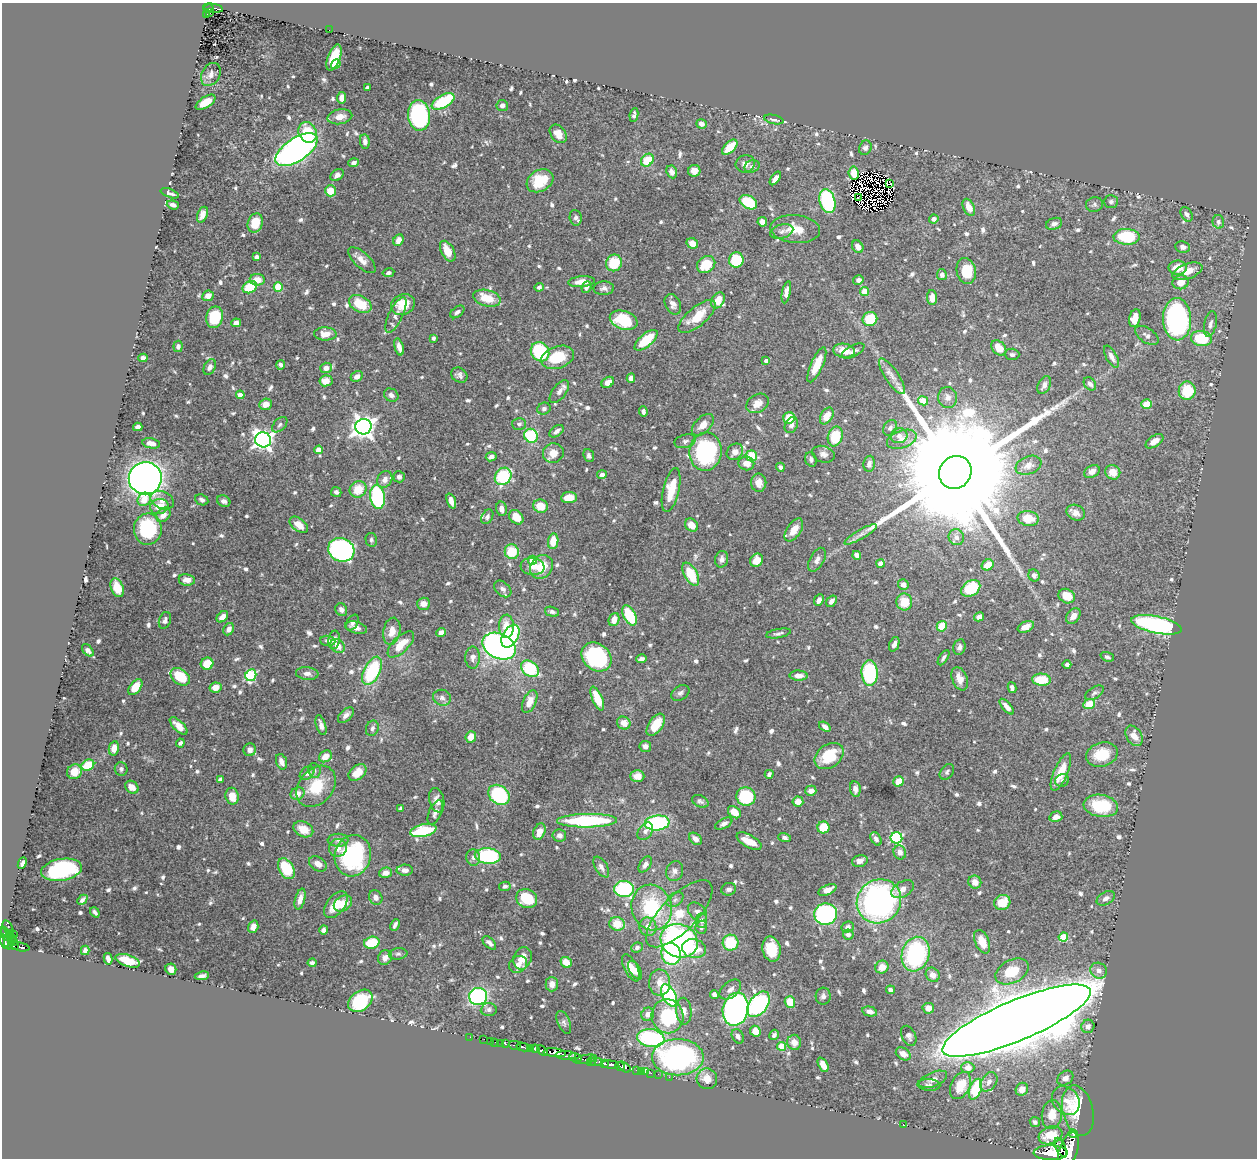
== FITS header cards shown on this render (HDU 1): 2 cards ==
NAXIS1  =                 1255
NAXIS2  =                 1156

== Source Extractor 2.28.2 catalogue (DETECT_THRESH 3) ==
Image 1255 x 1156 px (HDU 1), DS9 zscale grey, 1 PNG px = 1 image px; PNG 1259 x 1160 px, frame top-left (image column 1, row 1156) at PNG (2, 3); each listed source drawn as its Kron ellipse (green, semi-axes under 4 px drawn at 4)
Background 0.919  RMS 0.014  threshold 0.0416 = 3 sigma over >= 5 px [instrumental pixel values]
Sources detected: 833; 10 with non-positive FLUX_AUTO (blend fragments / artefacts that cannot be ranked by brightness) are neither listed nor drawn; of the other 823, the 500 brightest by FLUX_AUTO listed and drawn (323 fainter detections omitted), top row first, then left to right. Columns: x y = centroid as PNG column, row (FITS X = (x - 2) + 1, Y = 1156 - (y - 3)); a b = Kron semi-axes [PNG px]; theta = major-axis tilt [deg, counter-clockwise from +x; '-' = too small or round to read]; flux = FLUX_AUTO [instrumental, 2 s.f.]
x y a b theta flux
213 8 10 3 -8 51
209 9 5 4 - 48
210 13 3 3 - 6.2
206 14 3 2 - 9.9
329 30 2 2 - 3.9
334 58 14 6 70 38
336 64 5 4 - 4.5
211 74 12 9 60 5.8
367 88 4 3 - 4.6
342 98 6 4 83 8.4
443 101 12 6 29 53
206 102 11 5 33 17
502 105 6 5 - 4.6
419 115 15 11 -83 180
634 115 7 4 81 2.7
340 117 12 7 11 9.5
774 120 10 4 -13 3.1
701 124 5 4 - 4.5
308 132 11 8 -61 32
558 134 10 7 -52 8.7
365 141 7 5 -83 4.9
730 147 9 5 44 21
865 148 7 6 - 2.8
296 150 24 11 34 400
647 160 7 5 43 26
354 163 5 4 - 4
745 164 10 8 25 5.4
752 166 8 6 19 3.4
694 171 6 6 - 6.8
672 172 6 5 - 4
854 173 6 5 - 9.4
337 175 7 5 36 3.2
775 178 8 4 54 6
540 181 14 10 31 31
890 183 3 2 - 4.9
330 191 5 5 - 16
170 193 9 4 -20 3
858 197 4 2 - 3
827 201 12 7 -74 110
748 202 9 6 -29 41
1111 202 7 6 - 2.9
1094 204 8 7 - 2.7
173 205 6 4 -19 3.5
969 207 9 5 -63 9.9
1187 214 8 5 -61 3.3
202 215 8 5 67 5.9
576 218 8 6 -82 2.6
934 219 5 4 - 3.6
762 222 5 4 - 11
1218 222 7 5 -75 2.8
255 223 10 7 69 23
1054 224 8 5 19 3.7
795 229 25 14 -5 19
782 232 12 6 17 3.9
1126 237 13 8 -1 50
398 240 6 5 - 6.5
692 243 6 5 - 8.4
858 247 7 5 -58 6.9
1183 247 7 6 - 4.1
448 251 11 6 -62 15
256 257 4 4 - 4.1
362 260 17 7 -42 7.5
736 260 8 7 - 39
614 263 8 8 - 29
706 265 10 8 34 26
1178 268 9 7 0 15
966 271 13 9 -77 31
1187 271 16 7 20 13
388 273 6 4 11 2.5
942 275 5 5 - 3.7
257 280 7 5 -8 10
858 280 5 4 - 3.7
582 282 13 5 5 12
1180 282 8 7 - 9.6
250 287 8 5 29 37
278 287 4 4 - 42
539 287 4 4 - 3.3
586 287 6 4 66 3.7
604 288 10 7 2 4
786 292 11 4 79 5.4
865 292 4 4 - 27
208 296 6 5 - 6.7
487 298 14 8 -13 22
932 298 7 5 -86 9.7
718 300 8 6 58 13
360 304 12 8 -28 26
673 304 11 7 -65 5.5
403 305 12 10 21 18
457 312 8 5 38 3.3
396 315 19 7 64 7
215 317 11 8 78 48
697 317 23 9 40 25
1135 318 9 5 76 13
870 319 7 7 - 34
1177 319 21 14 -87 190
624 320 14 9 -18 41
236 323 5 4 - 5.7
1210 324 13 6 78 4.2
325 334 11 6 -1 10
1147 335 13 7 -34 4.2
433 338 4 3 - 2.6
1201 339 10 7 -10 52
646 340 14 6 40 33
178 346 6 4 83 3.5
399 347 9 4 -76 5.8
999 348 9 6 -46 15
844 351 11 7 -8 11
853 351 12 5 28 3.9
540 352 10 8 -51 73
1012 354 7 6 - 2.6
558 357 17 11 19 31
1111 357 12 5 -61 5.3
143 358 4 4 - 4.4
766 361 4 4 - 3.6
280 365 5 4 - 2.7
817 365 19 6 66 18
210 367 8 5 62 4.8
326 368 5 5 - 6
459 375 9 7 -33 3.7
357 376 6 5 - 5.3
892 376 21 7 -56 8.3
631 378 4 4 - 4.4
326 381 6 5 - 9.9
608 382 7 5 34 6.4
1090 384 7 5 -51 4
1044 385 9 6 63 4.9
1187 391 9 8 - 37
559 392 13 6 53 4.8
240 395 4 4 - 12
391 395 7 6 - 3.9
948 397 10 9 - 6.3
923 401 5 4 - 23
757 403 12 9 32 9.6
266 404 6 5 - 8.3
1147 404 5 4 - 17
544 409 7 6 - 2.9
643 412 5 4 - 3.6
827 416 9 6 59 12
789 418 6 5 - 26
519 424 7 6 - 2.9
280 425 9 5 46 2.7
703 425 13 7 45 9.1
791 425 8 6 64 3.3
138 427 4 4 - 4.8
363 427 8 7 - 700
890 428 8 6 59 3.4
557 431 8 5 37 3.9
531 436 7 6 - 43
899 436 8 7 - 5.4
835 437 10 7 72 34
902 439 15 8 18 9.9
263 440 8 7 - 490
685 441 11 6 16 3.4
1154 441 10 5 33 7.5
151 443 9 5 -12 8.4
318 450 4 4 - 14
705 452 19 16 81 130
735 452 9 7 44 8.4
553 453 10 9 - 13
823 454 11 8 -17 4.8
589 456 7 5 -68 2.7
751 456 6 5 - 29
491 457 5 4 - 4.4
811 459 7 5 -70 2.7
746 463 8 7 - 8
869 464 8 5 81 4.3
1029 465 13 9 21 8.4
780 467 4 4 - 2.8
1092 471 8 6 27 5.5
955 472 17 15 49 77000
1113 472 8 7 - 12
602 475 5 4 - 3.7
503 476 9 8 - 76
399 477 5 5 - 3.5
145 478 16 16 - 730
385 479 8 7 - 5.9
759 483 9 7 -89 8.5
358 489 9 8 - 19
671 490 22 8 77 25
336 492 5 4 - 2.9
377 497 12 7 -82 88
569 498 8 5 5 15
144 499 7 6 - 13
162 500 12 8 -23 8.5
202 500 7 5 -26 3
224 501 7 5 -29 4.2
451 501 8 4 -71 7.2
540 506 7 6 - 17
159 507 9 7 14 14
502 509 7 5 -76 6.3
1076 513 9 7 -25 5.6
163 515 8 6 45 7.9
487 517 8 5 60 2.5
516 517 8 6 -46 17
1028 518 10 7 -10 18
299 525 10 6 -38 12
691 525 7 5 -42 12
148 529 15 14 - 68
794 530 13 7 55 12
860 534 18 4 30 5.2
956 537 8 7 - 5
371 540 7 5 -77 2.6
553 541 8 5 81 16
341 550 13 11 -24 250
512 552 7 7 - 27
857 555 4 4 - 5.8
722 559 8 6 76 4.1
532 560 4 4 - 14
757 560 7 6 - 13
817 560 13 7 61 4.9
881 564 4 4 - 11
988 565 6 5 - 14
533 567 12 8 -6 7
541 567 12 10 53 20
691 574 13 6 -61 36
1034 575 6 5 - 3
187 580 8 5 -8 8.3
903 584 5 5 - 6.1
117 588 10 6 -69 15
503 589 10 6 -42 3.6
971 589 10 7 35 34
1067 596 8 7 - 16
819 600 6 4 67 4.9
831 601 6 4 53 4.7
904 602 8 8 - 19
424 604 6 6 - 6.6
341 610 6 5 - 4.2
552 612 7 4 -15 2.6
629 615 11 6 -62 41
1073 616 8 6 52 6.7
222 617 6 4 43 6
979 617 5 4 - 4.8
165 620 9 6 73 3.6
614 620 7 5 69 8.2
352 622 8 5 60 3.3
1157 625 25 8 -12 160
506 626 11 7 -89 15
942 626 5 5 - 22
1026 627 8 5 24 10
356 628 11 5 -16 4.3
229 629 6 5 - 5
392 631 13 8 78 11
441 632 5 4 - 5
778 633 12 4 11 2.7
510 636 12 7 60 86
334 640 9 5 81 5.9
328 641 7 5 -4 3.9
401 644 17 7 44 16
894 644 8 5 68 4
338 646 8 6 -42 8.7
499 646 17 12 -25 400
959 647 8 6 79 4
88 650 7 4 -49 4.7
596 657 16 13 -41 100
1107 657 7 4 -19 2.7
473 658 11 7 -88 5.5
944 658 8 4 58 2.5
641 659 5 4 - 3
207 664 6 6 - 21
1067 664 4 3 - 2.9
530 669 10 7 -38 54
372 671 15 8 63 70
307 673 11 6 -6 4.9
870 673 13 8 -86 100
251 675 6 5 - 82
798 676 9 5 -1 6.6
180 677 11 7 -37 29
960 679 12 7 -69 9.5
1042 680 9 6 -5 29
135 687 9 5 53 20
215 687 6 5 - 9.7
1012 688 5 4 - 3.5
680 693 10 7 32 3.3
1094 693 10 5 33 2.7
442 698 9 8 - 4.1
597 699 13 5 -67 21
530 702 12 6 65 11
1089 704 6 5 - 20
1007 707 10 4 -49 6
346 715 10 5 43 4.6
624 723 7 6 - 9.3
321 725 10 4 -73 5.2
656 725 12 7 55 20
179 726 11 5 -45 7.8
825 727 6 4 -37 4.6
372 728 8 6 66 3.2
1134 736 11 7 -59 11
471 737 6 5 - 9.7
180 743 4 3 - 2.7
645 746 5 5 - 3
114 748 7 5 77 11
250 750 6 6 - 5.8
1102 755 16 12 17 28
325 756 7 5 35 9
829 756 16 11 35 30
281 762 8 5 -71 6.1
88 765 7 5 33 29
121 769 7 6 - 2.9
314 771 7 6 - 2.5
75 772 8 7 - 15
357 772 10 7 39 13
947 772 9 6 49 2.5
1061 772 20 7 67 19
307 773 8 6 36 4.4
769 774 4 3 - 2.8
637 776 7 6 - 6.5
220 779 4 4 - 2.5
1062 780 7 6 - 2.7
898 781 5 5 - 16
316 786 23 17 49 32
132 787 7 6 - 9.1
855 789 8 5 -83 4.5
811 791 5 5 - 6.4
297 794 7 6 - 7.9
499 795 11 9 -37 90
232 796 8 6 -78 13
746 796 9 9 - 58
437 800 12 7 -77 5.6
700 801 9 5 -26 2.5
798 802 5 5 - 8.4
1101 806 17 11 -9 46
401 809 4 3 - 2.6
435 812 13 6 65 4.9
734 812 7 5 -42 14
1056 817 6 5 - 5
587 821 30 7 1 110
657 823 12 7 6 97
724 824 9 5 26 3.4
823 827 6 6 - 21
303 829 10 7 -25 13
423 831 13 6 12 51
645 831 9 6 53 4.1
539 832 8 6 68 10
559 835 7 6 - 3.8
784 837 6 4 -15 2.7
896 838 6 5 - 110
695 839 7 5 -41 5.6
876 839 7 5 -58 3.2
338 840 10 6 -1 3.9
749 841 14 6 -29 15
338 848 9 8 - 7.9
900 852 7 6 - 6.2
353 856 21 18 74 120
488 856 13 7 -4 110
473 857 8 7 - 3.6
860 861 8 5 16 5
22 863 6 4 65 4.6
318 864 9 6 -32 7.1
645 864 9 5 56 4.5
601 867 11 6 -59 4.4
286 869 11 7 -60 37
61 870 20 11 9 140
405 870 8 5 1 4.6
675 871 10 8 67 4.9
385 873 6 5 - 5.5
975 882 6 6 - 7.2
505 886 6 4 10 2.6
624 889 10 8 -1 86
729 889 7 6 - 3.1
903 889 12 7 30 7.1
827 890 9 5 25 7.2
376 897 7 6 - 4.9
527 898 11 9 -26 36
1106 898 10 6 28 4.2
300 899 11 5 75 7
82 900 6 3 45 3
675 900 9 6 37 3.5
879 901 23 21 42 290
1002 902 8 7 - 20
343 904 10 7 31 12
336 905 15 9 53 18
652 908 23 20 -73 70
95 912 5 3 - 2.6
697 912 11 7 -43 4.9
679 914 44 18 45 44
826 914 11 10 - 170
702 920 7 5 86 4.1
617 924 8 6 -12 19
395 925 6 3 64 3.1
8 927 8 4 -61 37
253 927 6 5 - 5.4
648 927 9 8 - 8.9
701 927 6 6 - 2.9
848 927 6 5 - 3.8
323 930 4 4 - 3.8
5 934 7 3 -69 76
10 934 3 2 - 58
14 934 2 2 - 9.2
848 934 5 5 - 3.6
1063 937 5 4 - 32
12 938 2 2 - 22
8 941 8 3 -86 120
679 941 19 16 -24 240
4 942 7 4 -71 370
13 942 3 3 - 41
982 942 12 7 -66 11
372 943 8 6 15 31
489 943 8 4 -45 4
731 943 8 8 - 36
14 946 4 2 - 98
20 947 9 3 -12 120
637 948 6 5 - 2.8
694 949 12 9 -13 23
771 949 12 9 -79 26
85 950 4 4 - 3.1
398 954 9 5 7 2.5
671 954 11 9 -72 68
916 954 17 13 72 110
385 958 8 6 51 5.8
523 958 11 9 69 12
108 959 6 4 -76 4.5
128 961 12 6 -19 24
566 962 6 5 - 11
312 963 4 4 - 2.6
518 964 9 8 - 6
882 967 7 6 - 10
631 968 15 6 -63 11
171 969 6 5 - 7.6
635 970 10 5 -60 6.5
1012 971 18 11 27 26
1099 971 8 7 - 6.3
933 975 7 6 - 5.8
202 976 7 3 9 3.6
660 983 13 10 -87 12
552 984 7 6 - 6.7
730 989 12 7 41 5.1
891 990 4 4 - 3.4
669 995 12 6 -63 100
714 995 5 4 - 3.4
478 996 9 8 - 180
823 996 8 7 - 3.3
360 1001 13 9 37 64
790 1002 6 5 - 18
759 1004 14 9 52 140
928 1008 6 5 - 5.2
736 1009 17 13 76 360
489 1010 8 6 5 2.9
684 1011 13 7 -87 5.8
870 1012 7 5 -15 5.5
648 1014 7 6 - 5.5
667 1016 17 16 - 68
1016 1021 80 20 23 13000
564 1022 12 6 -67 3.3
1088 1026 7 6 - 5.1
755 1031 5 5 - 12
774 1035 5 4 - 2.6
738 1036 7 5 -61 4.3
909 1036 10 7 -64 4.1
470 1037 2 2 - 12
651 1038 13 9 -7 120
484 1039 2 2 - 7.3
490 1041 2 2 - 5.8
495 1042 2 2 - 6.7
794 1042 7 7 - 7.8
501 1043 3 2 - 17
505 1043 4 3 - 53
514 1045 6 3 -11 100
781 1046 4 4 - 22
523 1047 7 3 -12 120
531 1048 4 3 - 430
535 1049 4 3 - 580
542 1050 6 4 -38 580
555 1053 11 4 -6 2100
903 1054 8 6 -34 8
566 1055 10 3 -3 440
678 1057 26 18 0 220
576 1058 6 3 -21 330
586 1059 11 4 12 530
592 1061 6 3 51 130
596 1062 7 3 -1 160
605 1063 4 3 - 290
610 1064 8 3 -7 1000
823 1065 8 4 -63 11
620 1067 5 3 - 480
624 1067 7 4 -36 530
968 1067 6 5 - 7.6
636 1070 2 2 - 13
641 1071 2 2 - 13
645 1072 4 3 - 16
651 1073 2 2 - 10
658 1074 2 2 - 9.2
669 1077 2 2 - 11
1065 1078 9 6 37 5.3
707 1079 10 10 - 11
933 1079 15 7 23 7
989 1082 10 7 55 4.4
929 1085 11 6 -4 3.2
960 1085 14 9 63 21
975 1089 11 6 68 47
1022 1089 7 6 - 8.3
1066 1101 15 12 -50 10
1078 1111 25 15 -76 50
1052 1115 14 10 84 14
1035 1122 5 5 - 3.1
903 1125 3 2 - 21
1073 1134 5 3 - 120
1050 1135 12 8 19 26
1061 1147 10 5 -66 530
1068 1150 18 9 71 6000
1050 1153 17 7 -1 3200
At the frame edge (FLAGS 8, measured only in part): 1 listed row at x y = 1068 1150
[323 fainter detections neither listed nor drawn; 10 non-positive-flux detections neither listed nor drawn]